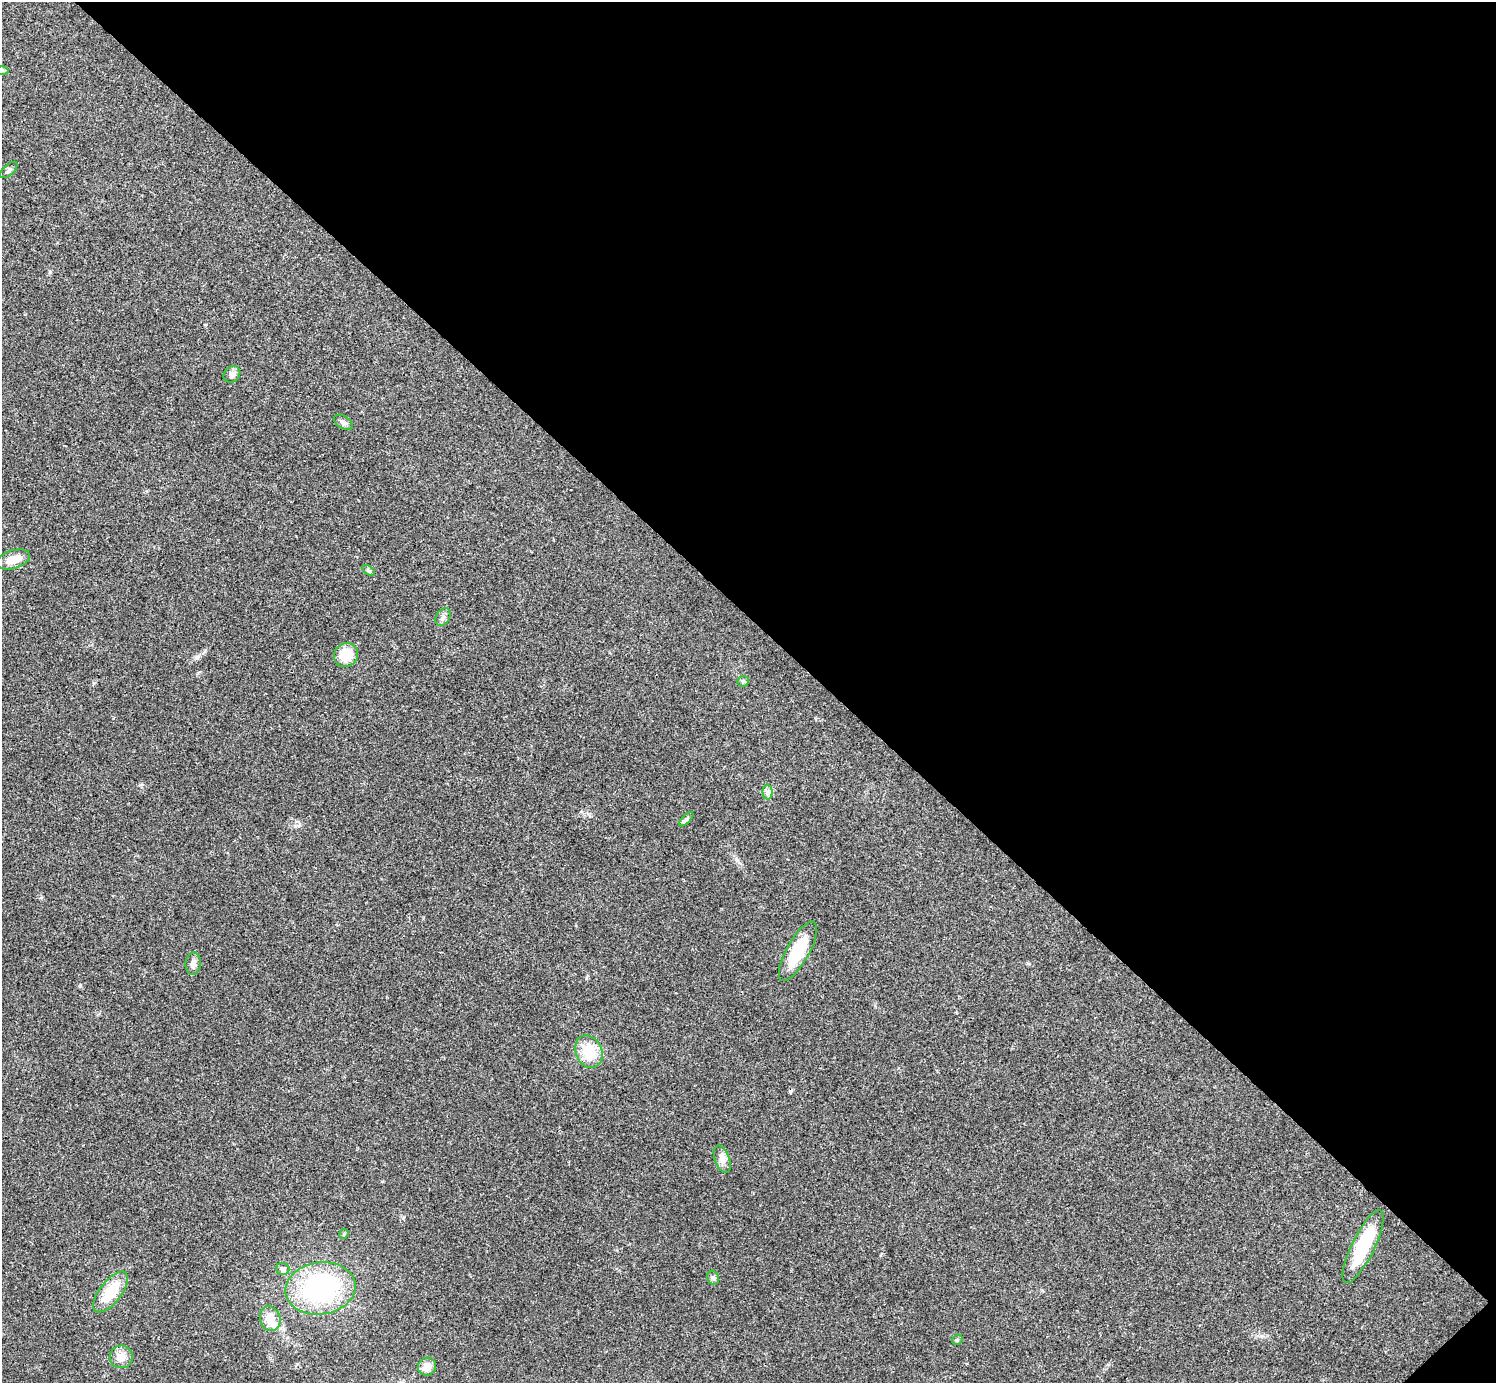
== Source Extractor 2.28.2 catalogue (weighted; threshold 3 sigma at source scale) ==
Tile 8 of 4 x 4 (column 4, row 2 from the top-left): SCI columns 4485-5978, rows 2922-4302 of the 5985 x 5985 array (HDU 1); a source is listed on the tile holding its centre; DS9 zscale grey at full resolution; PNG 1498 x 1385 px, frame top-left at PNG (2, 2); each listed source drawn as its Kron ellipse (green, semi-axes under 4 px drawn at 4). Shown black and unused: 45% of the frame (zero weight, under 3 of 4 exposures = <1% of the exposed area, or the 3 px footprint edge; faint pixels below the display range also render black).
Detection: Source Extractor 2.28.2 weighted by HDU 2 'WHT'; one run over the whole footprint, this tile lists its part. Background 0.0196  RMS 0.004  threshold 0.0179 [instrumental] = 3 sigma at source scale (4.5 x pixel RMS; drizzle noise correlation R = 1.50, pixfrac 1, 0.05/0.05 arcsec/px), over >= 5 px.
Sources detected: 25; all 25 listed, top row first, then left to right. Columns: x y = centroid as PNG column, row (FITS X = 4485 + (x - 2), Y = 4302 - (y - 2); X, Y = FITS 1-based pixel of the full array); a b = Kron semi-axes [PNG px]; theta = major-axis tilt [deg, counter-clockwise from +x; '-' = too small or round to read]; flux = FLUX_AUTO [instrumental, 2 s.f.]
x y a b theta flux
2 70 6 4 1 0.69
9 170 10 5 42 1.1
232 374 9 7 43 2.1
343 422 11 6 -32 1.4
13 559 17 9 17 5.4
368 570 7 4 -31 0.64
443 617 9 6 60 1.4
346 655 12 11 - 8.7
743 681 6 5 - 0.64
768 792 7 5 -88 1.1
686 819 9 3 45 0.79
798 951 33 11 61 17
193 964 11 7 83 1.9
589 1052 17 13 -66 12
722 1159 14 7 -69 2.3
344 1234 5 4 - 0.54
1363 1247 40 11 64 21
283 1269 7 6 - 1.7
713 1278 7 5 -66 0.9
320 1288 35 26 8 58
111 1292 24 11 52 13
270 1319 13 10 -72 6.8
957 1340 6 4 45 0.58
121 1357 11 11 - 3.7
427 1367 9 8 - 3.5
Isophote crosses this tile's border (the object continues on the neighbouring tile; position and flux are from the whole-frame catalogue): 1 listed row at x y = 2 70
Unlisted compact peaks at least as high as the median listed source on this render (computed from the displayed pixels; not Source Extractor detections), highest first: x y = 80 985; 50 272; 196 657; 403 1218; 295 826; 736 859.